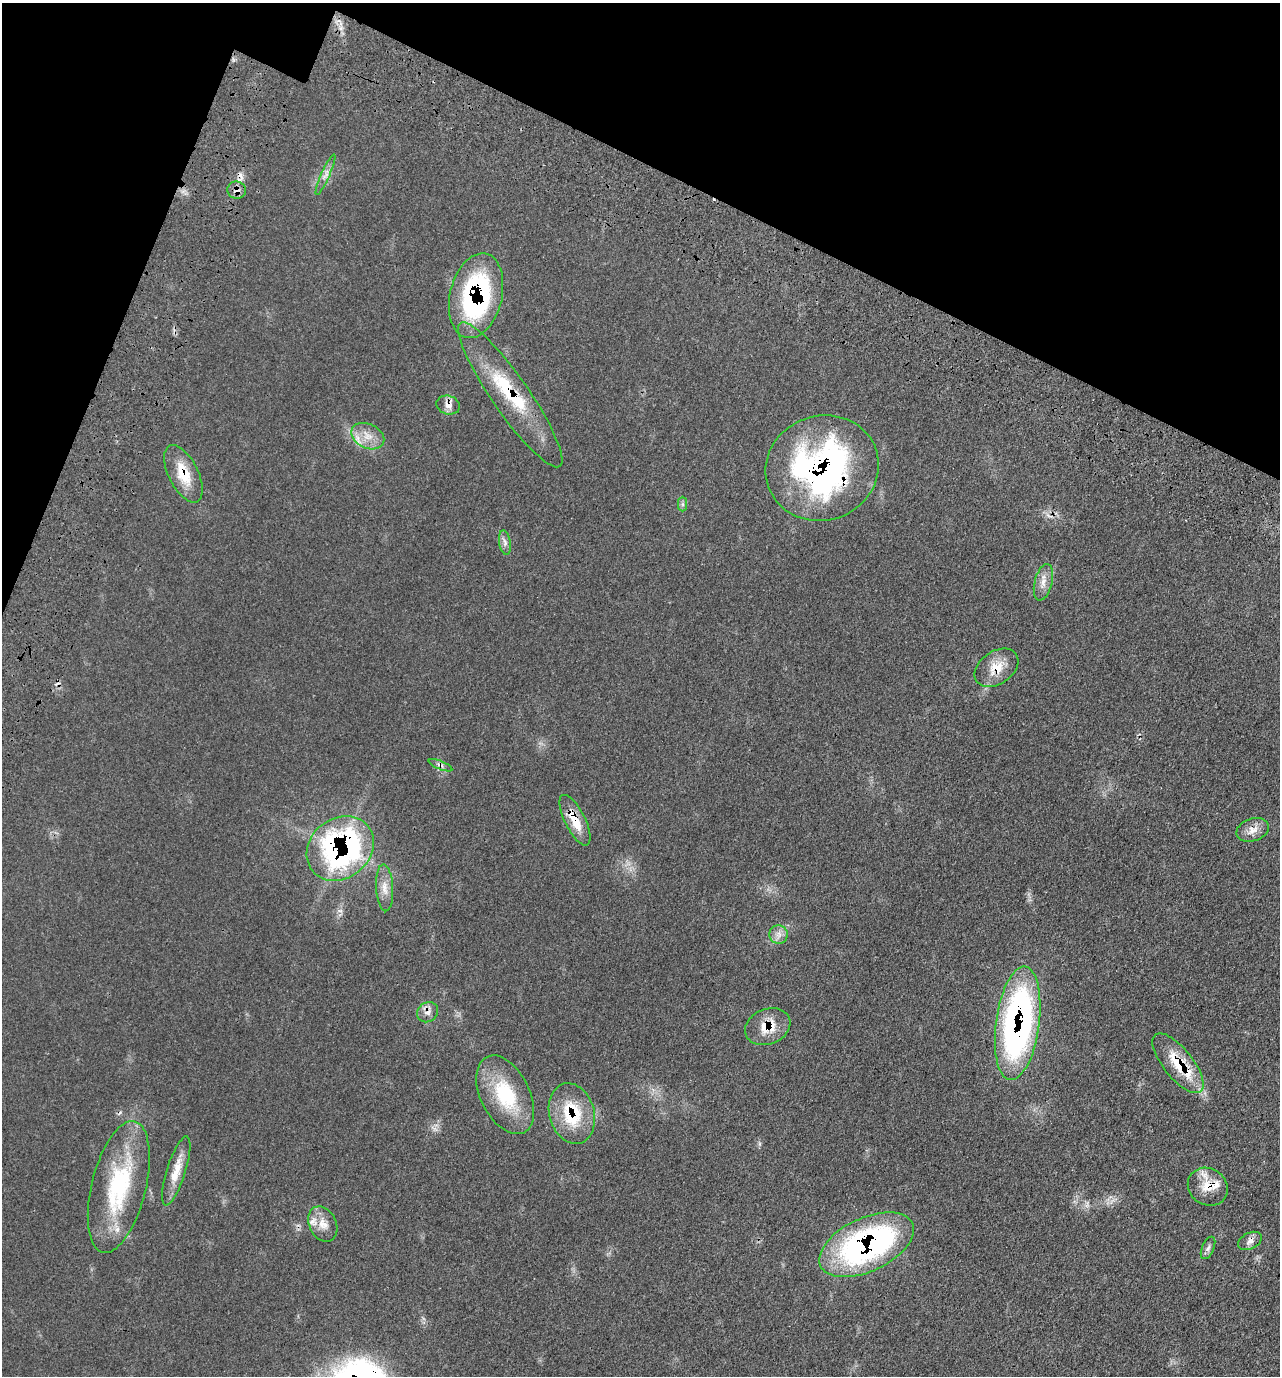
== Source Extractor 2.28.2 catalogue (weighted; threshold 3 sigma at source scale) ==
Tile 2 of 4 x 4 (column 2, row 1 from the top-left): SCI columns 1564-2841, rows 4268-5641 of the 5809 x 5792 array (HDU 1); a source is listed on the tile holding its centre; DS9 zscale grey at full resolution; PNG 1282 x 1378 px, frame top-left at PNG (2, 3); each listed source drawn as its Kron ellipse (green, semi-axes under 4 px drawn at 4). Shown black and unused: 18% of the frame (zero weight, under 3 of 4 exposures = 9% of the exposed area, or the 3 px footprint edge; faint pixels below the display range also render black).
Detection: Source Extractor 2.28.2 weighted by HDU 2 'WHT'; one run over the whole footprint, this tile lists its part. Background 0.0661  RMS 0.005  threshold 0.0226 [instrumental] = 3 sigma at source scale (4.5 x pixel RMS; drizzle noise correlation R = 1.50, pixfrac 1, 0.05/0.05 arcsec/px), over >= 5 px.
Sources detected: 36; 2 cosmic-ray / hot-pixel residue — neither listed nor drawn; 3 inside a brighter listed object's ellipse — not listed separately; the other 31 listed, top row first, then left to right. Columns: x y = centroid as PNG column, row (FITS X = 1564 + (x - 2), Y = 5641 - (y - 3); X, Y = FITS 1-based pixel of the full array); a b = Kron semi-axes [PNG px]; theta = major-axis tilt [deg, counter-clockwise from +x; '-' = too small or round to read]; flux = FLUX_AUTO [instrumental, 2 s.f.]
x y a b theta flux
325 175 22 4 66 2.6
237 190 9 8 - 2.5
476 296 43 26 77 87
510 395 87 18 -55 37
448 405 12 9 -17 3.5
368 436 17 12 -26 7
822 468 57 52 20 150
183 474 31 14 -64 14
683 504 7 4 -90 1
505 542 12 5 -81 2.1
1043 582 19 8 76 4.5
996 668 24 16 35 10
440 765 12 4 -22 1.7
575 820 28 10 -63 11
1253 830 16 11 18 4.7
340 848 36 30 39 130
385 888 23 8 -87 5.2
779 934 9 9 - 3.1
428 1012 11 9 38 3.2
1018 1023 57 21 82 170
768 1027 23 17 22 11
1178 1063 36 14 -51 19
505 1095 42 24 -63 32
572 1114 31 22 -74 26
176 1171 36 9 72 9.4
119 1187 67 27 76 53
1208 1187 21 18 -34 11
323 1224 19 13 -65 6.2
1250 1241 12 8 27 2.8
867 1245 51 26 25 130
1208 1248 12 6 66 1.8
Overlapping masked pixels (flux is a lower limit): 18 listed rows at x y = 237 190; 476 296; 510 395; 448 405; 822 468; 183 474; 996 668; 440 765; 575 820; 340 848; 428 1012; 1018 1023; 768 1027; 1178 1063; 572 1114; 119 1187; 1208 1187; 867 1245